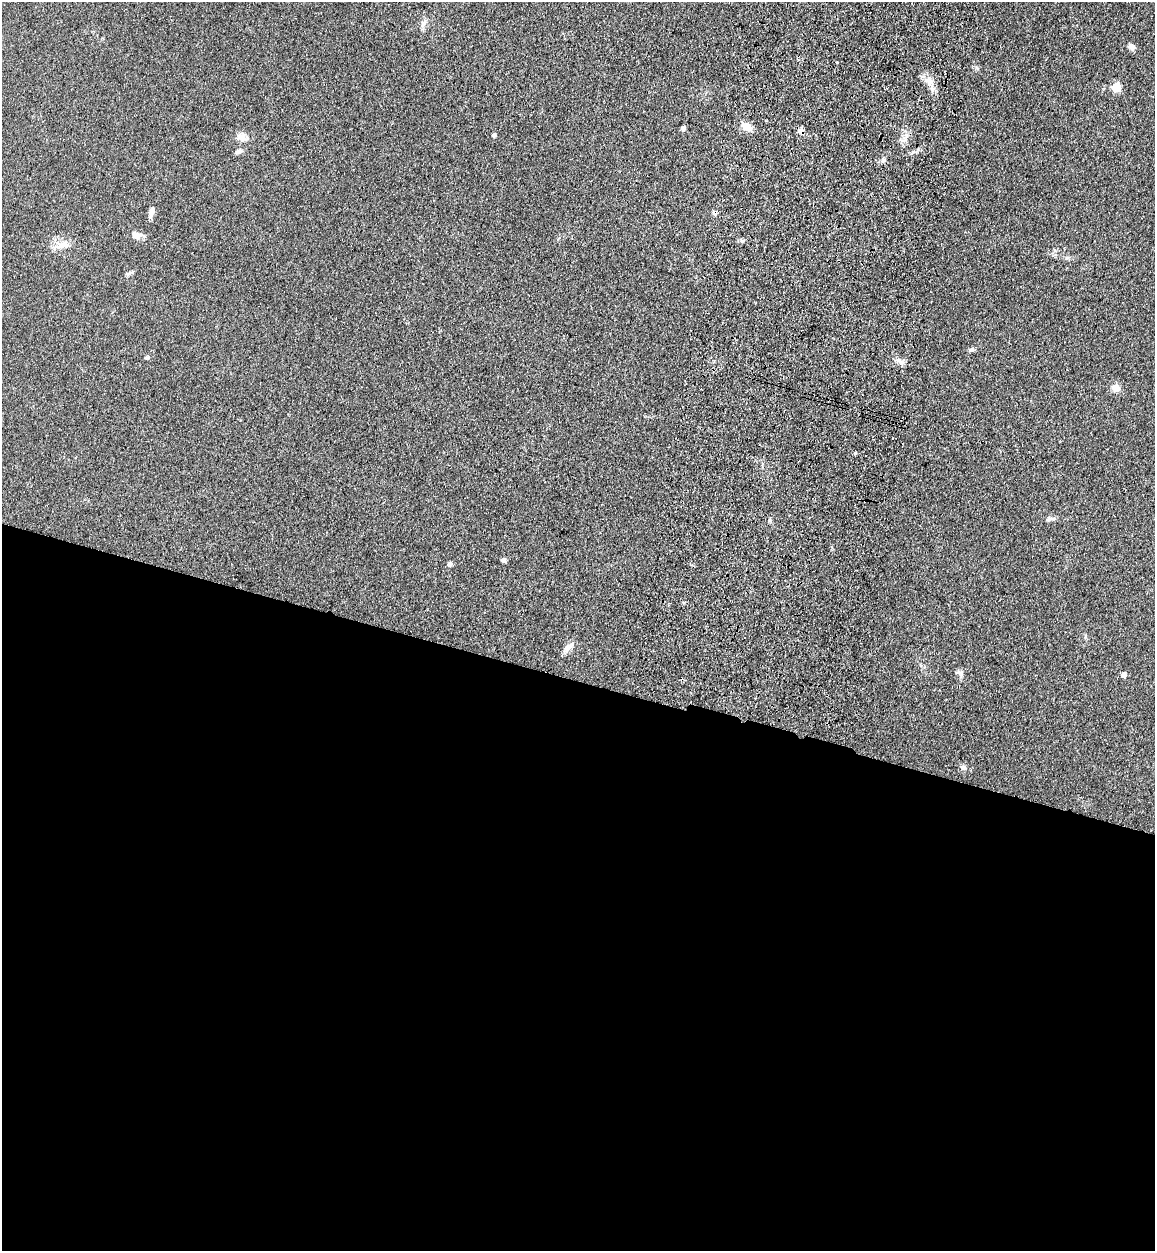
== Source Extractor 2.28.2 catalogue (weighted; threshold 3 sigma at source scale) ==
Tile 14 of 4 x 4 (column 2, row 4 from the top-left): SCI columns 1512-2664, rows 36-1284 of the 5209 x 5064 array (HDU 1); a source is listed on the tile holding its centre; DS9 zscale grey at full resolution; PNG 1157 x 1253 px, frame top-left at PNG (2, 2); no overlay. Shown black and unused: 46% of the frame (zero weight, under 3 of 4 exposures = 6% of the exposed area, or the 3 px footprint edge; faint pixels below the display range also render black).
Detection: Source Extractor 2.28.2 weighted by HDU 2 'WHT'; one run over the whole footprint, this tile lists its part. Background 0.135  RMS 0.0077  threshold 0.0348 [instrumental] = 3 sigma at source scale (4.5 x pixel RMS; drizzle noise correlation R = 1.50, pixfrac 1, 0.05/0.05 arcsec/px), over >= 5 px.
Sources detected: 29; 1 cosmic-ray / hot-pixel residue — not listed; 1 inside a brighter listed object's ellipse — not listed separately; the other 27 listed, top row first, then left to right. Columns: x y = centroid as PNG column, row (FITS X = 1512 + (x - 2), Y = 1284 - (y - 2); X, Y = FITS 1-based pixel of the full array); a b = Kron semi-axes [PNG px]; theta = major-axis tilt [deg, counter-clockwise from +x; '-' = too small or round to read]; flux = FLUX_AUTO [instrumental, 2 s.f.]
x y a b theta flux
423 24 12 5 54 2.8
1131 47 9 7 -46 3.4
929 81 13 8 -39 6.2
1116 88 6 5 - 27
746 127 11 7 -39 9.4
683 129 5 4 - 2.9
801 131 9 6 -56 2.9
494 135 5 4 - 1.9
241 137 11 9 -30 5.3
238 151 10 5 15 2.4
883 160 8 5 80 1.9
151 211 12 6 75 4.1
136 235 14 9 -15 5.1
741 240 6 4 -73 1.2
62 245 22 8 16 6.7
128 274 8 5 7 1.5
971 349 9 5 25 1.6
147 358 7 3 0 1
898 360 7 4 -17 1.8
1116 388 10 9 - 5.1
1050 519 13 6 5 2.5
503 560 6 5 - 1.8
449 564 6 5 - 2
568 648 16 7 50 4.6
960 674 13 6 -67 2.7
1124 675 5 5 - 4.6
963 767 8 6 90 1.9
Overlapping masked pixels (flux is a lower limit): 1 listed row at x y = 801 131
Unlisted compact peaks at least as high as the median listed source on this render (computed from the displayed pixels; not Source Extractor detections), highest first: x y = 855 453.